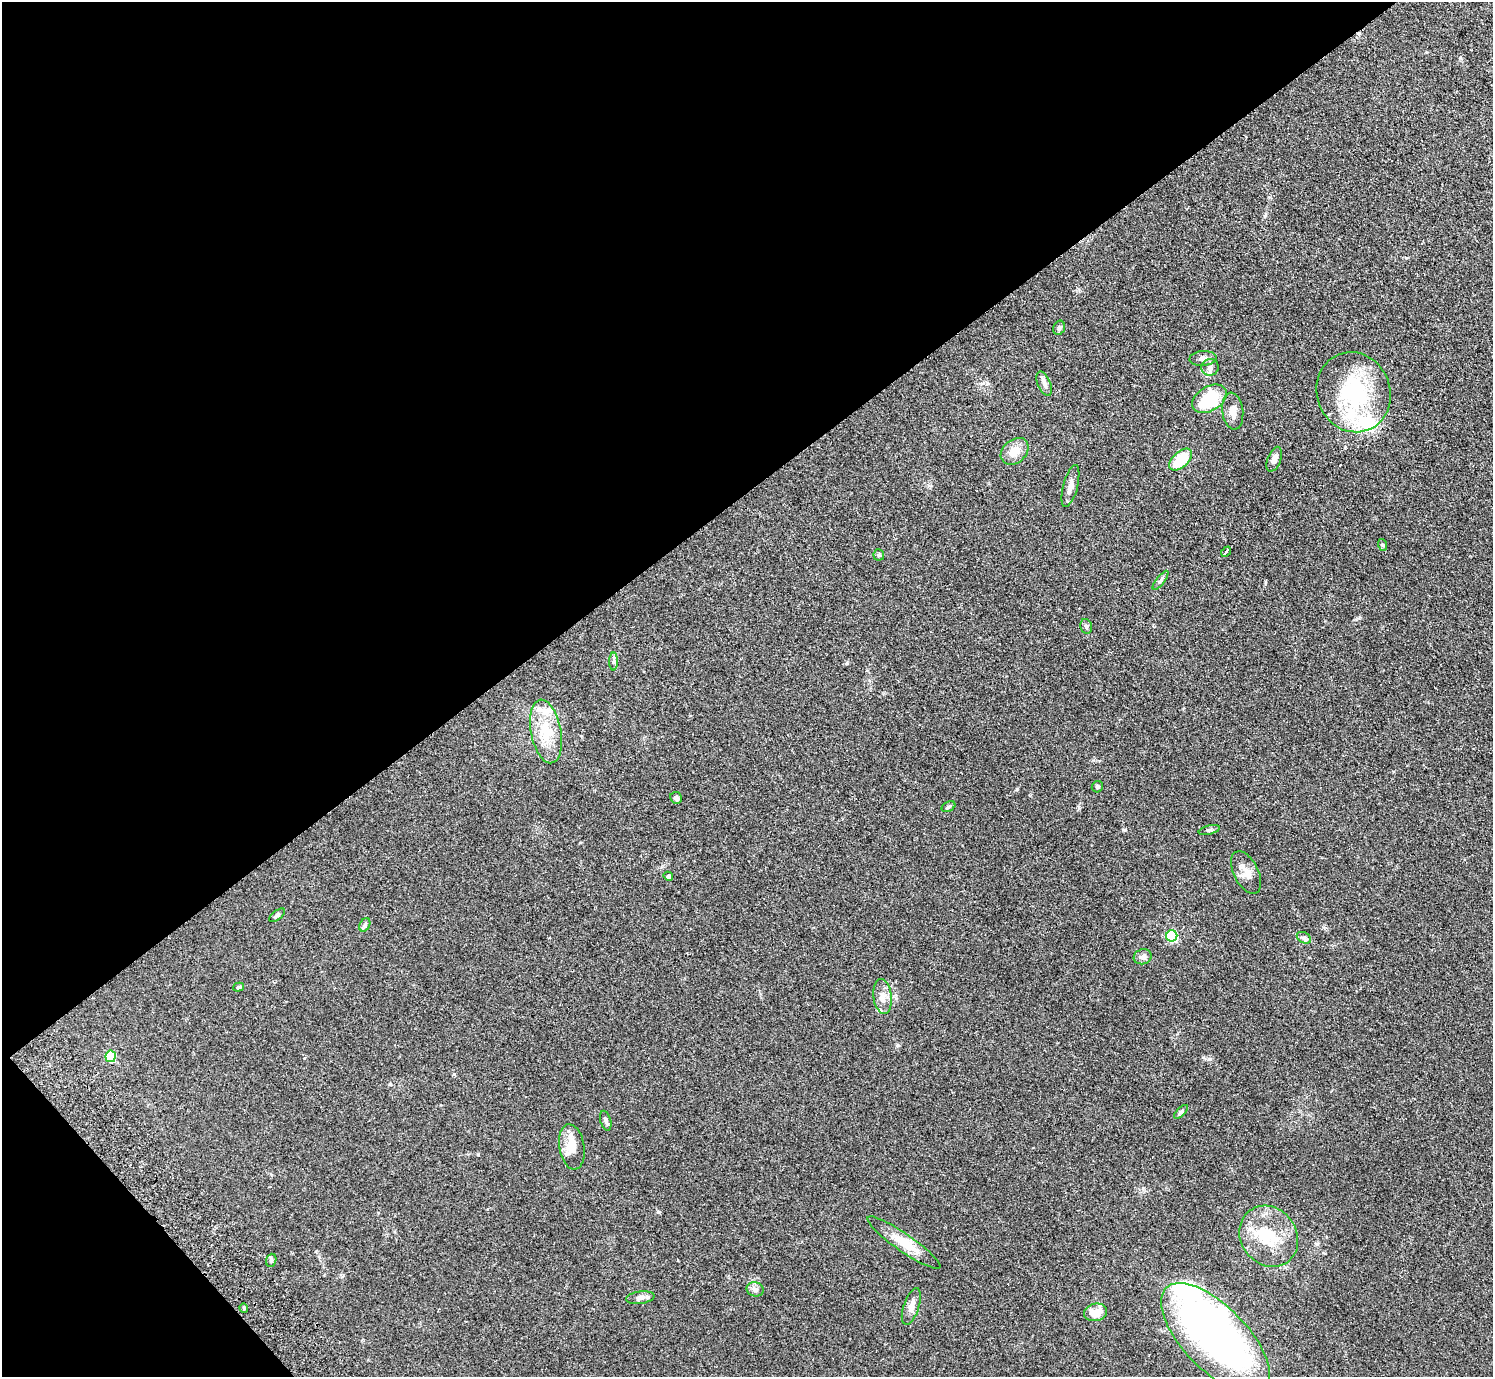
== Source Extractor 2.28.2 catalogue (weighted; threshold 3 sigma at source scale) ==
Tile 5 of 4 x 4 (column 1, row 2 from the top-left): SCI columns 47-1537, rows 2951-4325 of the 6057 x 6041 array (HDU 1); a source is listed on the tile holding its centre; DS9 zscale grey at full resolution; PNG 1495 x 1379 px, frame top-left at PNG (2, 2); each listed source drawn as its Kron ellipse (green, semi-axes under 4 px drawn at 4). Shown black and unused: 38% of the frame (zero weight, under 2 of 3 exposures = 3% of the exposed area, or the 3 px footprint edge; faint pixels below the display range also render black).
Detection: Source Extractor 2.28.2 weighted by HDU 2 'WHT'; one run over the whole footprint, this tile lists its part. Background 0.19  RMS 0.011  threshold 0.05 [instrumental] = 3 sigma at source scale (4.5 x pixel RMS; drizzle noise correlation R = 1.50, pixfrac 1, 0.05/0.05 arcsec/px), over >= 5 px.
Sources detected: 52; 1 inside a brighter object's white glare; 1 cosmic-ray / hot-pixel residue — neither listed nor drawn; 6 inside a brighter listed object's ellipse — not listed separately; the other 44 listed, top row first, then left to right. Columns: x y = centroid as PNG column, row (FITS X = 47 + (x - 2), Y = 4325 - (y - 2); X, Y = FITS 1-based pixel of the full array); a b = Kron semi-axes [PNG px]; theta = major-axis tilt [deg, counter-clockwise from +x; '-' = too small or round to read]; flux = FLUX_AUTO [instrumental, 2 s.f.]
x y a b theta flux
1059 328 7 5 73 2.3
1203 358 13 7 4 5.2
1210 367 8 8 - 4.1
1044 384 13 6 -66 4.5
1354 392 40 36 -68 100
1209 399 19 12 31 51
1233 411 18 10 -82 9.6
1015 451 15 11 42 13
1274 459 13 6 69 5.1
1181 460 14 7 42 31
1070 486 22 7 75 7.4
1383 545 6 4 -70 1.4
1226 552 6 3 48 9.2
879 555 5 5 - 1.6
1160 580 11 4 53 2.4
1086 626 7 5 -77 2.2
614 662 9 4 89 2.5
546 731 32 15 -80 30
1097 787 6 5 - 1.8
676 798 6 5 - 2.9
948 807 7 5 28 1.8
1209 830 11 4 14 2.5
1246 872 23 12 -63 11
668 876 5 4 - 1.6
277 915 9 4 38 2.1
365 925 7 5 59 2.3
1172 936 5 5 - 100
1304 938 7 5 -29 2.3
1143 957 9 7 17 4.1
239 987 5 4 - 1.6
883 997 17 9 -82 8.4
111 1056 6 5 - 51
1181 1112 9 3 45 1.8
606 1121 10 5 -74 3
572 1147 23 12 -80 18
1269 1236 32 28 -54 45
904 1243 44 9 -35 24
271 1260 7 5 70 1.9
755 1289 8 7 - 4.2
640 1298 14 6 8 5.1
911 1306 19 7 71 7.4
244 1308 4 4 - 1.4
1095 1312 11 8 12 17
1215 1338 70 32 -46 490
Unlisted compact peaks at least as high as the median listed source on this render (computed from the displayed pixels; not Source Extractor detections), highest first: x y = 1017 789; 898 1045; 1210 1059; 1125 830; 454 1074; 390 1084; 1359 618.